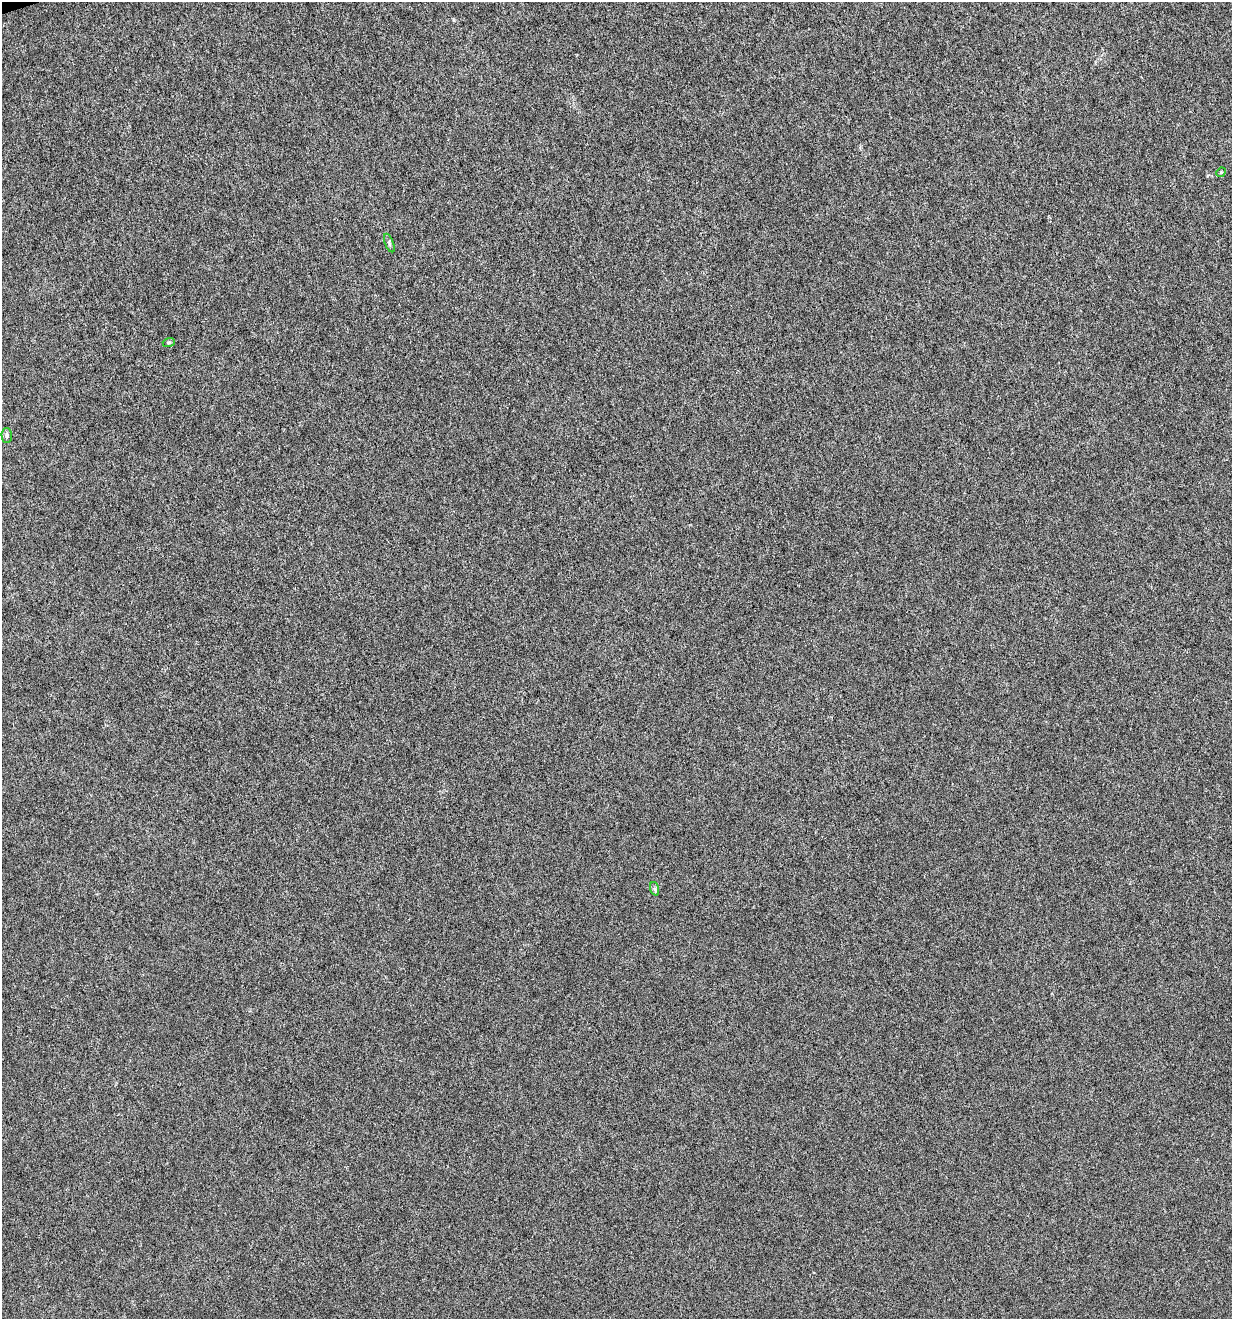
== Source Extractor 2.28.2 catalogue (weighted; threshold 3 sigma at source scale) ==
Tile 11 of 4 x 4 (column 3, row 3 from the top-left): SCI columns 2568-3797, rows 1318-2634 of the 5081 x 5270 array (HDU 1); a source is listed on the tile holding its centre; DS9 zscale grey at full resolution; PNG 1234 x 1321 px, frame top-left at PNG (2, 2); each listed source drawn as its Kron ellipse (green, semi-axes under 4 px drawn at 4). Shown black and unused: <1% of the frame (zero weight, under 4 of 8 exposures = <1% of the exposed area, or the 3 px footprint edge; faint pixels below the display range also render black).
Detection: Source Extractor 2.28.2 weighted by HDU 2 'WHT'; one run over the whole footprint, this tile lists its part. Background 0.00105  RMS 0.0014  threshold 0.00554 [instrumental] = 3 sigma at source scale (4.09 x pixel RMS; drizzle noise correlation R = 1.36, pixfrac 0.8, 0.0396/0.0396 arcsec/px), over >= 5 px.
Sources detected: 5; all 5 listed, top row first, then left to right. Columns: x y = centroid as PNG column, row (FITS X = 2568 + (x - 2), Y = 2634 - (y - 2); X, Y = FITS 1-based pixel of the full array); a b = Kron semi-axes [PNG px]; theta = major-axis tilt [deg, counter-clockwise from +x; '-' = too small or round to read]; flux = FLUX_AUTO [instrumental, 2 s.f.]
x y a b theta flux
1221 172 5 4 - 0.14
389 243 10 4 -69 0.25
169 342 6 4 18 0.17
7 435 7 5 -88 0.29
655 889 7 4 -71 0.24